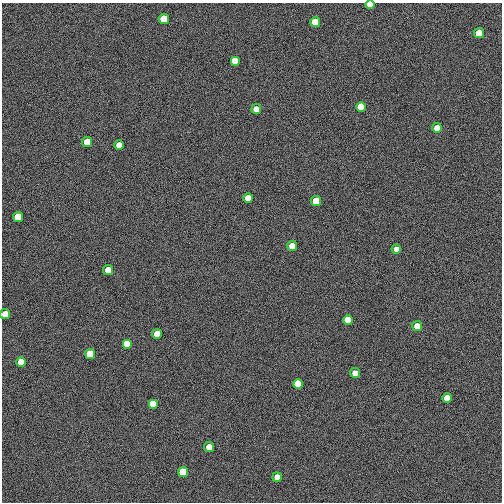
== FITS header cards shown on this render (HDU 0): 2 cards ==
NAXIS1  =                  500
NAXIS2  =                  500

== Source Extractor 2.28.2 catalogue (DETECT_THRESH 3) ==
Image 500 x 500 px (HDU 0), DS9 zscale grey, 1 PNG px = 1 image px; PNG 504 x 504 px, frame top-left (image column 1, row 500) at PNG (2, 3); each listed source drawn as its Kron ellipse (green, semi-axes under 4 px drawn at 4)
Background 0.00264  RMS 0.079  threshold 0.237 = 3 sigma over >= 5 px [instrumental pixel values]
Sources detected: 30; all 30 listed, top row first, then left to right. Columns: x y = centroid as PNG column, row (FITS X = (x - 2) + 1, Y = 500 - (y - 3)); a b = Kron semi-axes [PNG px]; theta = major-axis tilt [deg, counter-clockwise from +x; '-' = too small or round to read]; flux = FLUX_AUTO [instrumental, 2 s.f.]
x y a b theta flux
370 4 5 4 - 190
164 19 5 5 - 700
315 22 5 5 - 210
479 33 5 5 - 270
235 61 5 5 - 1000
361 107 5 5 - 500
256 109 5 5 - 58
437 128 5 5 - 110
87 142 5 5 - 230
119 145 5 5 - 84
248 198 5 5 - 98
316 201 5 5 - 250
18 217 5 5 - 400
292 246 5 5 - 110
396 249 4 4 - 43
108 270 5 5 - 120
5 314 5 5 - 120
348 320 5 5 - 300
417 326 5 5 - 95
157 334 5 5 - 230
127 344 5 5 - 900
90 354 5 5 - 300
21 362 5 5 - 200
355 373 5 5 - 67
298 384 5 5 - 600
447 398 5 5 - 120
153 404 5 5 - 800
209 447 5 5 - 100
183 472 5 5 - 540
277 477 5 5 - 56
At the frame edge (FLAGS 8, measured only in part): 2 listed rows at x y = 370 4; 5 314